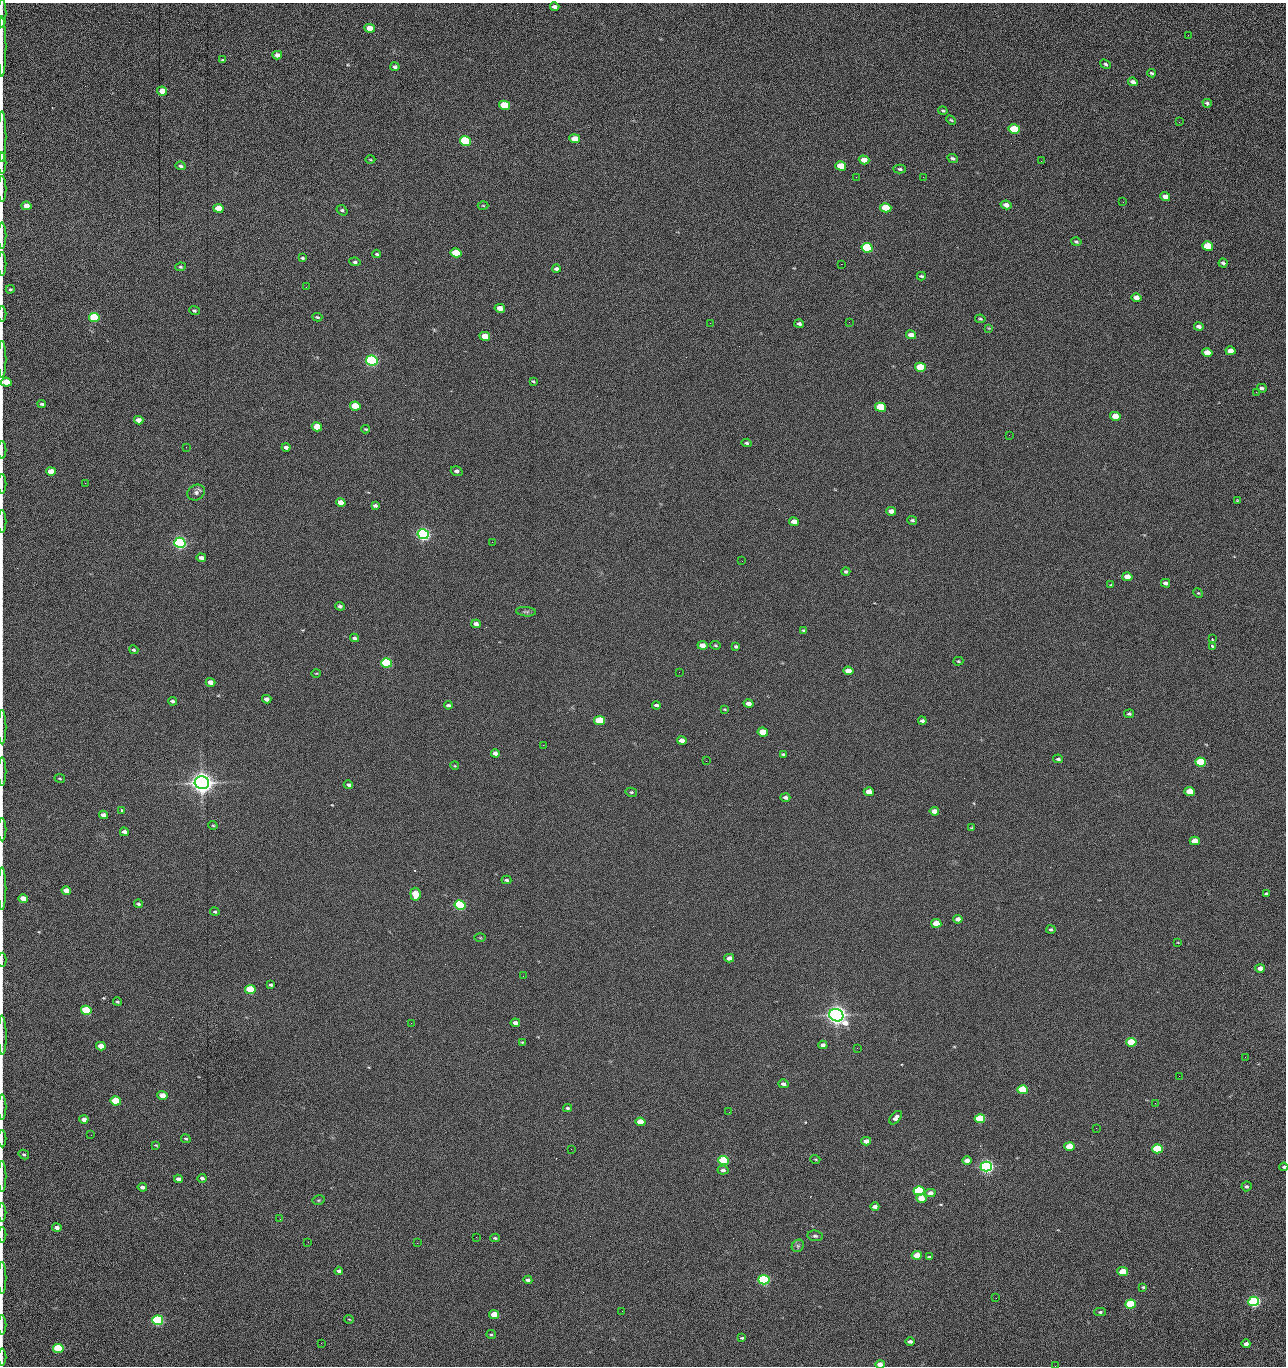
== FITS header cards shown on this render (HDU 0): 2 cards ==
NAXIS1  =                 1284 /fastest changing axis
NAXIS2  =                 1364 /next to fastest changing axis

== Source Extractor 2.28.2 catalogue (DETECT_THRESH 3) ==
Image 1284 x 1364 px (HDU 0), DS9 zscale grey, 1 PNG px = 1 image px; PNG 1288 x 1368 px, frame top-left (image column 1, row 1364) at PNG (2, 3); each listed source drawn as its Kron ellipse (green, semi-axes under 4 px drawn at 4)
Background 148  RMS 15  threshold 45.1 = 3 sigma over >= 5 px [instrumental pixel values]
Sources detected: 272; all 272 listed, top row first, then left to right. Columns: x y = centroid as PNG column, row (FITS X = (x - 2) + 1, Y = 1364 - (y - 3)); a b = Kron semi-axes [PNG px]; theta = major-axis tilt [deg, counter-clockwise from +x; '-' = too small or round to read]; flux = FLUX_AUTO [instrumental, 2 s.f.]
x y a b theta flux
555 7 5 3 - 3.7e+03
2 13 14 2 90 2.3e+03
370 28 5 4 - 1.3e+04
1188 35 3 2 - 8.3e+02
2 47 30 2 90 5.7e+03
277 55 5 4 - 5.0e+03
223 60 4 2 - 1.1e+03
1106 64 6 4 -38 1.7e+03
395 67 4 4 - 2.6e+03
1152 73 4 3 - 1.4e+03
1133 82 5 3 - 4.3e+03
162 91 5 4 - 1.4e+04
1207 103 4 3 - 2.1e+03
504 105 5 4 - 4.2e+04
943 111 5 3 - 1.2e+03
951 120 5 3 - 1.1e+03
1179 122 3 2 - 8.3e+02
1014 129 5 4 - 6.0e+04
2 137 25 2 90 5.0e+03
575 139 5 4 - 1.5e+04
465 141 6 5 - 1.6e+05
953 158 5 4 - 2.1e+03
370 160 5 3 - 1.0e+03
864 160 5 4 - 1.2e+04
1041 161 2 2 - 1.2e+03
2 163 10 2 90 1.8e+03
181 166 5 4 - 2.4e+03
841 166 5 4 - 2.8e+04
900 169 6 4 -3 1.8e+03
856 177 2 2 - 1.6e+03
923 177 2 2 - 1.2e+04
2 189 13 2 90 2.4e+03
1165 197 5 4 - 6.3e+03
1123 202 2 2 - 5.8e+02
483 205 5 3 - 9.1e+02
1006 205 5 4 - 5.8e+03
26 206 5 4 - 1.0e+04
218 208 5 4 - 2.0e+04
886 208 5 4 - 5.1e+04
342 210 6 4 -36 1.7e+03
2 236 13 2 90 2.4e+03
1076 242 5 4 - 1.6e+03
1208 246 5 4 - 4.3e+04
867 248 6 4 -12 1.0e+05
456 253 5 4 - 4.1e+04
377 254 4 3 - 1.3e+03
302 258 4 3 - 1.4e+03
355 262 5 4 - 1.8e+03
1223 263 4 3 - 1.9e+03
2 264 12 2 90 1.8e+03
841 264 2 2 - 1.8e+04
180 267 5 4 - 1.5e+03
556 269 4 3 - 2.6e+03
921 276 4 3 - 1.4e+03
306 287 2 2 - 4.9e+02
10 289 4 3 - 1.1e+03
1136 297 5 4 - 7.6e+03
500 308 5 4 - 9.6e+03
194 310 5 4 - 1.7e+03
2 314 7 2 90 1.2e+03
317 317 5 3 - 1.2e+03
94 318 5 4 - 1.0e+05
980 319 5 3 - 1.3e+03
849 322 2 2 - 5.6e+02
710 323 2 2 - 2.2e+03
799 324 5 4 - 2.3e+03
1199 326 5 3 - 3.7e+03
989 328 3 3 - 9.3e+02
911 335 5 4 - 7.7e+03
485 336 5 4 - 1.6e+04
1230 351 5 4 - 1.1e+04
1207 353 5 4 - 1.6e+04
2 359 18 2 90 3.2e+03
372 361 5 5 - 3.0e+05
920 367 5 4 - 5.8e+04
533 381 4 3 - 1.2e+03
6 382 5 4 - 2.6e+04
1262 388 5 3 - 2.5e+03
1256 392 3 2 - 1.2e+03
42 404 4 3 - 1.7e+03
355 406 5 4 - 3.7e+04
881 407 5 4 - 6.0e+04
1115 416 5 4 - 1.9e+04
139 420 5 4 - 8.4e+03
317 427 5 4 - 3.0e+04
366 429 4 3 - 1.1e+03
1009 435 2 2 - 2.4e+03
747 443 5 4 - 1.7e+03
186 447 2 2 - 2.2e+03
286 447 4 3 - 3.5e+03
2 450 9 2 90 1.4e+03
51 471 5 4 - 1.2e+04
457 471 6 4 -19 2.7e+03
85 483 2 2 - 6.1e+02
2 484 10 2 90 1.4e+03
196 493 9 7 33 3.7e+03
1237 500 4 3 - 8.0e+02
341 502 5 4 - 9.9e+03
375 506 4 3 - 2.5e+03
891 511 5 4 - 5.8e+03
912 520 5 4 - 1.8e+03
2 521 11 2 90 2.0e+03
794 522 5 4 - 8.6e+03
423 534 6 5 - 5.0e+05
492 542 2 2 - 1.8e+03
180 543 5 5 - 5.3e+05
201 558 4 3 - 3.8e+03
742 561 2 2 - 4.9e+02
846 572 4 4 - 2.0e+03
1127 577 5 4 - 1.4e+04
1165 583 4 3 - 3.8e+03
1111 585 3 2 - 8.7e+02
1198 593 5 4 - 1.2e+03
340 606 5 4 - 2.1e+03
526 612 10 4 -4 2.2e+03
476 624 5 4 - 4.5e+03
804 630 4 3 - 1.4e+03
354 638 4 4 - 2.1e+03
1212 639 4 2 - 2.0e+03
702 645 5 4 - 9.8e+03
715 645 5 4 - 1.3e+03
736 646 4 3 - 1.9e+03
1212 646 4 3 - 3.8e+03
134 650 5 4 - 1.8e+03
958 661 5 4 - 1.1e+03
387 663 5 4 - 1.6e+05
848 671 5 4 - 1.4e+04
679 672 2 2 - 1.1e+03
316 673 4 3 - 7.9e+02
210 682 5 4 - 7.6e+03
267 699 5 4 - 4.1e+03
172 701 4 3 - 2.0e+03
748 704 5 4 - 6.0e+03
448 705 4 3 - 2.3e+03
656 705 4 3 - 2.4e+03
725 709 3 3 - 9.7e+02
1129 714 5 4 - 1.9e+03
600 721 5 4 - 6.4e+04
922 721 4 3 - 2.5e+03
2 727 17 2 90 2.7e+03
763 732 5 4 - 2.7e+04
682 740 5 4 - 7.4e+03
543 745 2 2 - 2.3e+03
495 753 4 4 - 4.3e+03
783 755 4 3 - 1.7e+03
1058 759 5 4 - 2.0e+03
706 761 3 2 - 1.4e+03
1200 762 5 4 - 7.7e+04
455 766 4 3 - 8.2e+02
2 771 14 2 90 2.4e+03
60 778 5 3 - 8.8e+02
202 783 7 6 - 1.4e+06
348 785 4 3 - 2.2e+03
1190 791 5 4 - 2.5e+04
631 792 6 4 -12 1.5e+03
869 792 5 4 - 1.0e+04
785 797 5 4 - 3.4e+03
121 810 3 3 - 2.4e+03
934 811 5 4 - 8.2e+03
104 815 5 4 - 6.5e+03
213 825 4 4 - 1.1e+03
972 828 4 3 - 1.0e+03
2 830 12 2 90 2.1e+03
124 832 4 4 - 3.9e+03
1195 841 5 4 - 1.5e+04
506 880 5 3 - 1.9e+03
2 888 21 2 90 3.9e+03
66 891 5 4 - 1.2e+04
415 894 6 5 - 2.8e+04
1266 894 4 3 - 1.9e+03
23 899 5 4 - 1.6e+04
138 904 4 4 - 2.0e+03
460 905 5 4 - 2.4e+05
215 912 5 4 - 1.5e+03
958 919 4 4 - 5.8e+03
936 923 5 4 - 1.9e+04
1051 930 4 4 - 1.8e+03
480 938 6 4 -1 9.8e+02
1178 942 3 2 - 6.3e+02
729 958 5 4 - 6.1e+03
2 960 7 2 90 1.2e+03
1260 968 5 4 - 7.4e+03
523 976 2 2 - 1.4e+03
271 985 3 3 - 1.7e+03
250 989 5 4 - 6.1e+04
117 1002 4 4 - 1.3e+03
86 1010 5 4 - 7.6e+04
836 1015 7 6 - 1.2e+06
411 1023 2 2 - 3.7e+03
515 1023 5 4 - 4.2e+03
2 1035 20 2 -89 3.6e+03
522 1042 4 3 - 1.1e+03
1131 1042 5 4 - 4.9e+04
823 1045 4 4 - 3.7e+03
101 1046 5 4 - 1.1e+04
857 1048 3 2 - 1.0e+03
1245 1057 3 2 - 1.3e+03
1179 1076 2 2 - 1.7e+03
783 1084 5 4 - 3.3e+03
1023 1090 5 4 - 8.8e+04
162 1095 5 4 - 1.2e+04
116 1101 5 4 - 6.6e+04
1155 1103 2 2 - 6.2e+02
2 1107 12 2 90 2.0e+03
567 1108 4 3 - 1.8e+03
729 1112 2 2 - 5.9e+02
896 1118 8 4 49 4.8e+03
84 1119 4 4 - 5.2e+03
980 1119 5 4 - 7.3e+04
640 1122 5 4 - 2.1e+04
1096 1128 2 2 - 4.4e+02
91 1135 2 2 - 1.5e+03
2 1139 9 2 90 1.5e+03
186 1139 5 3 - 1.1e+03
866 1141 5 4 - 7.1e+03
156 1145 4 2 - 8.4e+02
1070 1146 5 4 - 3.2e+04
571 1149 2 2 - 6.7e+02
1157 1149 5 4 - 9.9e+04
24 1154 5 4 - 1.6e+03
815 1159 5 3 - 9.8e+02
724 1160 5 4 - 1.5e+05
967 1161 5 4 - 7.8e+03
986 1166 5 5 - 6.1e+05
1284 1167 4 4 - 1.7e+03
723 1170 5 4 - 3.0e+03
2 1176 16 2 90 2.9e+03
202 1178 4 3 - 2.3e+03
179 1179 4 4 - 4.6e+03
1246 1186 5 4 - 2.0e+03
142 1187 4 3 - 3.5e+03
919 1191 5 4 - 1.5e+05
930 1193 5 4 - 6.5e+03
921 1198 5 4 - 1.7e+04
319 1200 6 4 11 1.6e+03
875 1207 4 3 - 4.6e+03
2 1212 9 2 90 1.3e+03
280 1219 2 2 - 1.5e+03
57 1228 5 4 - 4.1e+03
2 1235 8 2 90 1.4e+03
815 1236 7 5 -9 2.3e+03
476 1237 2 2 - 4.7e+03
495 1238 4 3 - 1.6e+03
308 1242 3 2 - 1.2e+03
417 1243 2 2 - 3.6e+03
798 1246 7 5 47 2.5e+03
917 1255 5 4 - 1.9e+04
929 1257 4 3 - 1.4e+03
339 1271 4 3 - 2.8e+03
1123 1272 5 4 - 2.7e+04
2 1278 16 2 90 3.1e+03
528 1280 4 3 - 3.0e+03
764 1280 5 4 - 3.1e+05
1143 1287 4 3 - 1.3e+03
996 1298 2 2 - 1.7e+03
1254 1301 5 4 - 3.6e+05
1130 1304 5 4 - 7.9e+04
622 1311 2 2 - 4.7e+02
1100 1312 6 4 1 1.8e+03
494 1315 5 4 - 1.8e+04
349 1319 5 3 - 7.2e+02
158 1320 5 5 - 2.4e+05
2 1325 10 2 90 1.6e+03
491 1334 5 4 - 1.5e+03
742 1338 4 3 - 1.3e+03
910 1341 4 3 - 3.7e+03
321 1343 3 2 - 9.5e+02
1246 1344 4 3 - 4.9e+03
58 1348 5 4 - 9.3e+04
2 1357 8 2 90 1.5e+03
880 1364 5 4 - 6.9e+03
1055 1366 2 2 - 1.3e+03
At the frame edge (FLAGS 8, measured only in part): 31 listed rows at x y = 2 13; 2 47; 2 137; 2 163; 2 189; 2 236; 2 264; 10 289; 2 314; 2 359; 6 382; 2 450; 2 484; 2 521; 2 727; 2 771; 2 830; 2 888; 2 960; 2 1035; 2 1107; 2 1139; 1284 1167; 2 1176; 2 1212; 2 1235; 2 1278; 2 1325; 2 1357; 880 1364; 1055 1366

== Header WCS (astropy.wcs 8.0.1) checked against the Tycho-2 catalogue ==
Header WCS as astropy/WCSLIB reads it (CRVAL/CRPIX/CD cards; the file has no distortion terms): RA---TAN/DEC--TAN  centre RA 15:41:42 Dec +51:58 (235.42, +51.97 deg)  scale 1.26 arcsec/px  FOV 26.9' x 28.5'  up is +92 deg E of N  parity flipped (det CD > 0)
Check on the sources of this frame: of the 60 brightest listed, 11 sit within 2.0 arcsec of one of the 12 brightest Tycho-2 stars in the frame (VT <= 12.29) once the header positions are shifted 0.47 arcsec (0.43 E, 0.18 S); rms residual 0.89 arcsec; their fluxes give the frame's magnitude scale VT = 25.23 - 2.5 log10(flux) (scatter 0.20 mag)
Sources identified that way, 11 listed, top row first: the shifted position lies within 2.0 arcsec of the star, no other Tycho-2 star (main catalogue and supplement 1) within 4.0 arcsec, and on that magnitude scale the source's flux lands within +1.5 / -3 mag of the star's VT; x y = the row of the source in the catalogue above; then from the Tycho-2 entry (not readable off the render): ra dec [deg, ICRS J2000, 3 dp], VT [Tycho-2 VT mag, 2 dp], TYC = Tycho-2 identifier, HIP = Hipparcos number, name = IAU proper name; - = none
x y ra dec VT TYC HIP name
372 361 235.614 +52.064 11.61 3489-1132-1 - -
423 534 235.514 +52.049 11.19 3489-1407-1 - -
180 543 235.515 +52.133 11.12 3489-1380-1 - -
202 783 235.378 +52.130 9.31 3489-1322-1 76850 -
460 905 235.303 +52.042 11.52 3489-958-1 - -
836 1015 235.232 +51.912 9.59 3489-824-1 - -
986 1166 235.143 +51.862 10.97 3489-1016-1 - -
919 1191 235.131 +51.886 12.29 3489-908-1 - -
764 1280 235.084 +51.941 11.45 3489-1346-1 - -
1254 1301 235.062 +51.771 11.53 3489-1453-1 - -
158 1320 235.075 +52.152 11.74 3489-912-1 - -